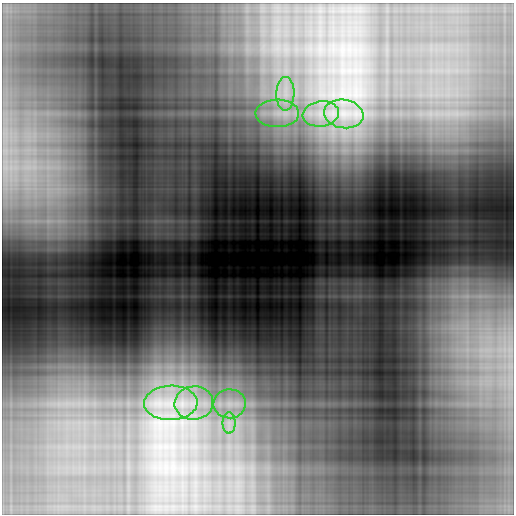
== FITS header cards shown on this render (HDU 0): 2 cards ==
NAXIS1  =                  512
NAXIS2  =                  512

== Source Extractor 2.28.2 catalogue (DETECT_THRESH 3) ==
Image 512 x 512 px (HDU 0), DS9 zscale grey, 1 PNG px = 1 image px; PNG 516 x 516 px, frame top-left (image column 1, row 512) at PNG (2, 3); each listed source drawn as its Kron ellipse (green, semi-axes under 4 px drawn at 4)
Background 0.662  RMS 0.086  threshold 0.258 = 3 sigma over >= 5 px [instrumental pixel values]
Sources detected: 8; all 8 listed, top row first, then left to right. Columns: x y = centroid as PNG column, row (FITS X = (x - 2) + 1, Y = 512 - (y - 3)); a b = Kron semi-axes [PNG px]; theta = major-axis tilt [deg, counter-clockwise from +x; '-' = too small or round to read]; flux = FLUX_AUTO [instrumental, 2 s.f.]
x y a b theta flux
285 94 17 9 89 86
277 113 22 13 0 160
321 114 18 12 8 130
344 114 20 14 -8 160
171 403 27 17 2 260
194 403 19 16 6 180
230 404 16 14 2 120
229 423 10 6 90 41